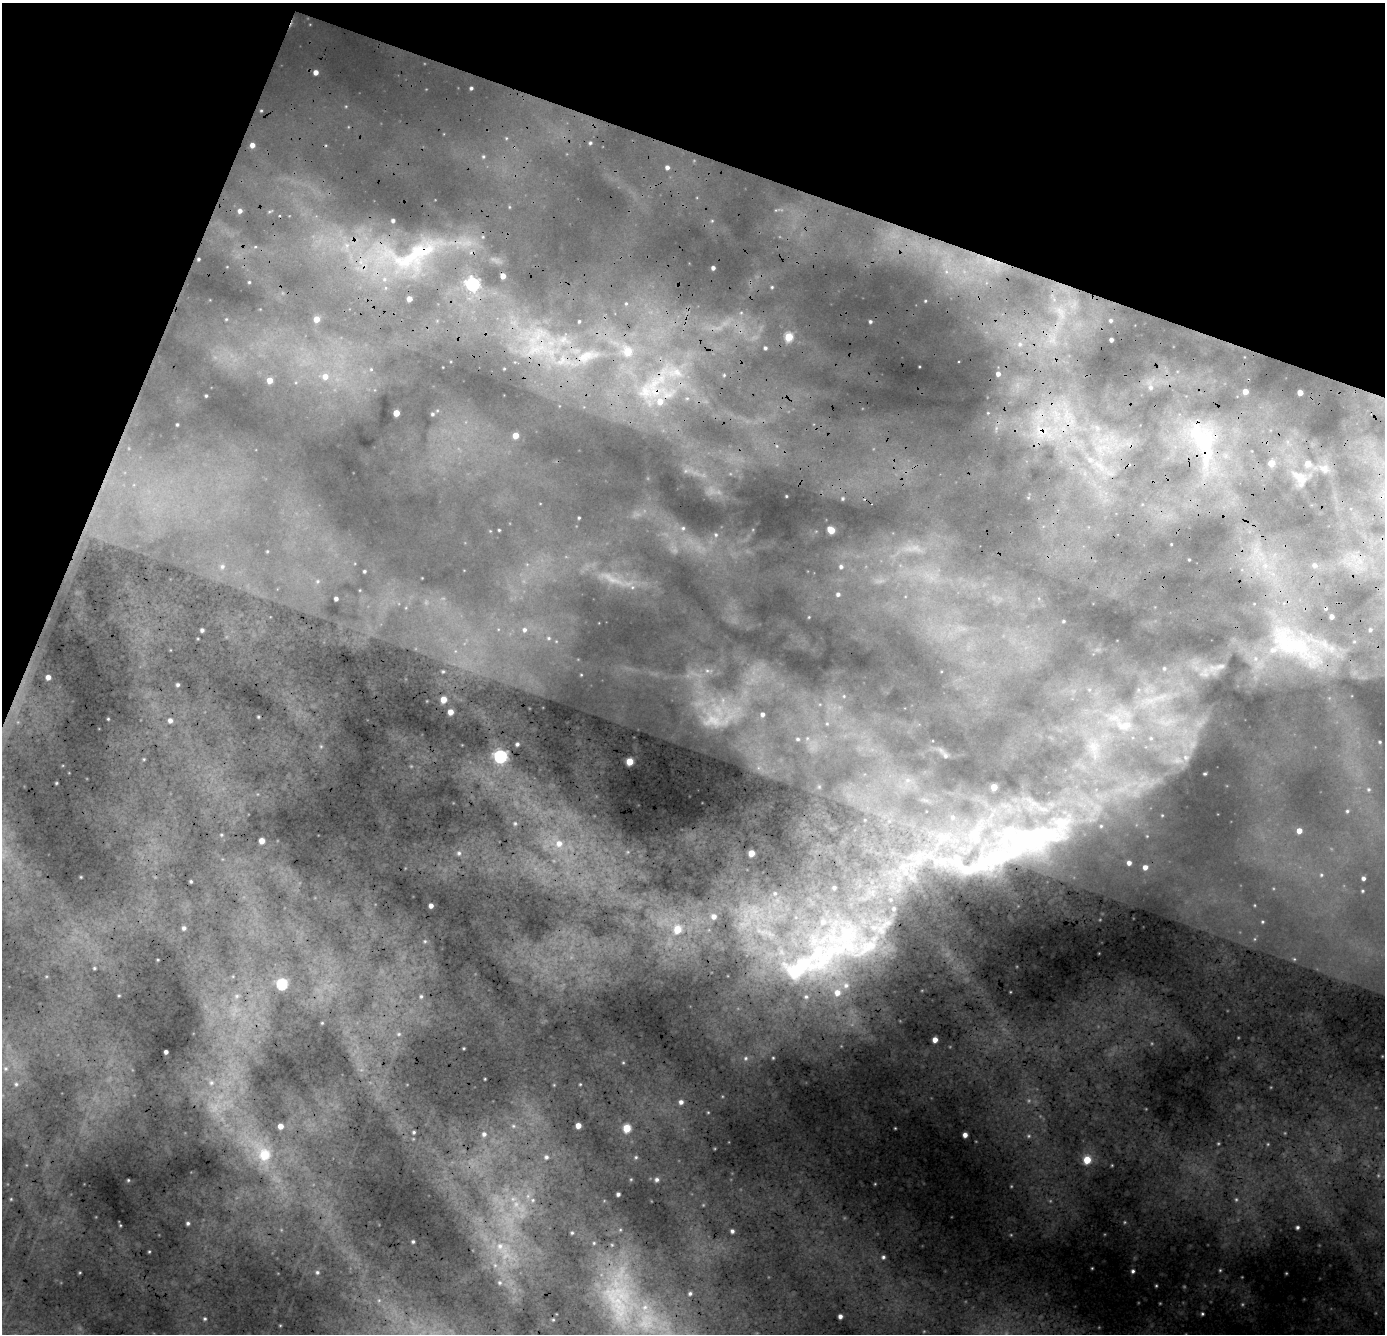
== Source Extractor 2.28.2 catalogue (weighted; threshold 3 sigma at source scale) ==
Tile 2 of 4 x 4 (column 2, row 1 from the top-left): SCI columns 1489-2871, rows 4523-5854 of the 5745 x 6250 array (HDU 1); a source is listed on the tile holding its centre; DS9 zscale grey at full resolution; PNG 1387 x 1336 px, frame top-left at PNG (2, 3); no overlay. Shown black and unused: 18% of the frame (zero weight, under 2 of 4 exposures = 12% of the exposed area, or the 3 px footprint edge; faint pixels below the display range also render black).
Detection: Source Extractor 2.28.2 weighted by HDU 2 'WHT'; one run over the whole footprint, this tile lists its part. Background 0.278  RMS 0.038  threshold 0.17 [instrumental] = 3 sigma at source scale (4.5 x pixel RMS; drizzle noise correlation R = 1.50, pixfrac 1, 0.05/0.05 arcsec/px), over >= 5 px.
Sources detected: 159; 5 too faint to see at this stretch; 1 cosmic-ray / hot-pixel residue — not listed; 9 inside a brighter listed object's ellipse — not listed separately; the other 144 listed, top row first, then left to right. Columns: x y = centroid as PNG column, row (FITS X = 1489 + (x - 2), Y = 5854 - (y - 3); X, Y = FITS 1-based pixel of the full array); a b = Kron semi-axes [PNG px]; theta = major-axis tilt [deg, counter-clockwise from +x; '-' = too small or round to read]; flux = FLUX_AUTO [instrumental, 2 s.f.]
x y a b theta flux
316 72 4 4 - 21
471 88 3 3 - 5
590 143 4 3 - 4.4
252 145 4 4 - 19
667 167 4 4 - 10
240 211 4 4 - 12
393 221 3 3 - 6.2
409 258 30 9 40 100
198 259 3 2 - 3.8
713 268 3 3 - 9.3
503 276 4 4 - 27
249 282 2 2 - 2.8
473 284 6 5 - 600
409 299 4 4 - 23
316 319 4 4 - 33
1111 320 3 3 - 4
579 321 3 3 - 4
870 322 3 3 - 5.2
789 337 5 4 - 120
1111 340 3 3 - 8.9
765 348 4 3 - 5.7
628 351 6 6 - 71
583 357 10 6 29 27
998 374 4 3 - 11
325 376 7 6 - 22
270 380 5 5 - 36
1151 387 5 4 - 6.6
1245 392 4 4 - 33
1300 392 4 4 - 31
206 396 3 2 - 2.9
660 401 8 7 - 38
396 413 4 4 - 47
432 414 4 3 - 4.1
177 424 3 2 - 2.8
1194 432 11 8 -24 40
516 435 4 4 - 47
1090 459 6 4 0 8.8
1271 463 5 4 - 53
1308 463 5 5 - 27
579 518 4 3 - 3.4
683 528 5 5 - 6.1
499 530 3 3 - 2.7
831 530 6 4 -39 63
716 535 5 5 - 5.2
1314 565 6 4 -2 8.2
222 566 6 5 - 5.8
841 567 5 5 - 8.1
364 571 4 3 - 4.7
318 581 6 4 72 5.1
838 594 4 4 - 7.2
336 599 4 3 - 9.9
1332 616 3 3 - 13
1064 621 3 2 - 2.8
202 630 4 4 - 7.9
524 630 6 6 - 11
1370 630 4 3 - 4.5
1284 634 11 9 90 52
549 638 6 4 -90 4.9
1273 650 10 6 8 26
1164 668 6 5 - 7
443 671 5 3 - 4
48 677 4 4 - 17
178 685 4 3 - 6
443 699 5 4 - 48
450 712 4 4 - 29
763 714 4 4 - 11
258 717 4 3 - 3.1
170 720 5 5 - 13
798 739 4 4 - 3.9
1380 742 4 4 - 3.5
517 744 3 3 - 6
500 756 6 6 - 460
945 756 5 5 - 5.5
630 761 5 5 - 82
994 787 4 4 - 53
1369 789 5 5 - 5.3
1347 811 5 4 - 4.4
1299 831 4 4 - 28
262 841 4 4 - 37
559 843 9 8 - 27
1009 848 232 51 21 2000
459 853 6 6 - 7.2
751 853 4 4 - 47
1129 863 4 4 - 14
1145 867 5 4 - 18
1321 875 5 3 - 3.5
1363 878 3 3 - 8.4
191 881 3 3 - 3.6
775 893 6 5 - 7.2
431 906 4 4 - 14
714 916 7 7 - 20
1262 922 4 4 - 3.8
184 928 5 5 - 7.9
677 929 6 5 - 78
425 941 6 4 18 4.4
830 953 133 60 35 1300
94 968 4 4 - 3.8
282 984 5 5 - 260
237 996 7 4 89 6.5
421 996 6 5 - 6.1
399 1034 5 5 - 5.6
935 1040 4 4 - 24
166 1052 4 3 - 9.8
746 1058 5 4 - 5.1
5 1068 6 4 0 6.2
485 1079 3 2 - 2.2
211 1083 7 5 -44 8.7
16 1084 6 6 - 7.3
681 1102 5 5 - 13
578 1125 4 4 - 31
280 1126 4 4 - 28
513 1126 6 5 - 6.8
627 1128 5 5 - 110
414 1132 4 4 - 4.3
484 1134 7 6 - 11
965 1135 4 4 - 18
264 1155 6 6 - 130
546 1157 6 6 - 8.5
636 1157 5 4 - 4
1087 1160 5 5 - 89
128 1180 4 3 - 2.7
657 1180 5 5 - 8.6
618 1194 4 3 - 8
11 1199 4 4 - 3.3
533 1200 5 4 - 4.5
188 1223 5 4 - 6.5
1297 1227 3 3 - 6.2
732 1231 4 4 - 8.1
572 1233 4 4 - 3.6
413 1242 3 3 - 4.4
594 1243 5 4 - 3.2
500 1246 10 9 - 30
149 1251 4 3 - 2.7
883 1257 4 4 - 5.9
1220 1270 4 4 - 3.5
1133 1271 3 3 - 6.1
317 1272 5 5 - 5.5
500 1283 6 5 - 6.6
690 1293 5 4 - 6.4
645 1307 8 7 - 20
620 1313 16 9 -25 58
1202 1314 4 3 - 4.3
840 1316 4 4 - 12
205 1319 4 3 - 4.2
Overlapping masked pixels (flux is a lower limit): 2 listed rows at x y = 1009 848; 830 953
Unlisted compact peaks at least as high as the median listed source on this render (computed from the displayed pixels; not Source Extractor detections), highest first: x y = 108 719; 120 1225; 786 496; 708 1112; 925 301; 772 287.